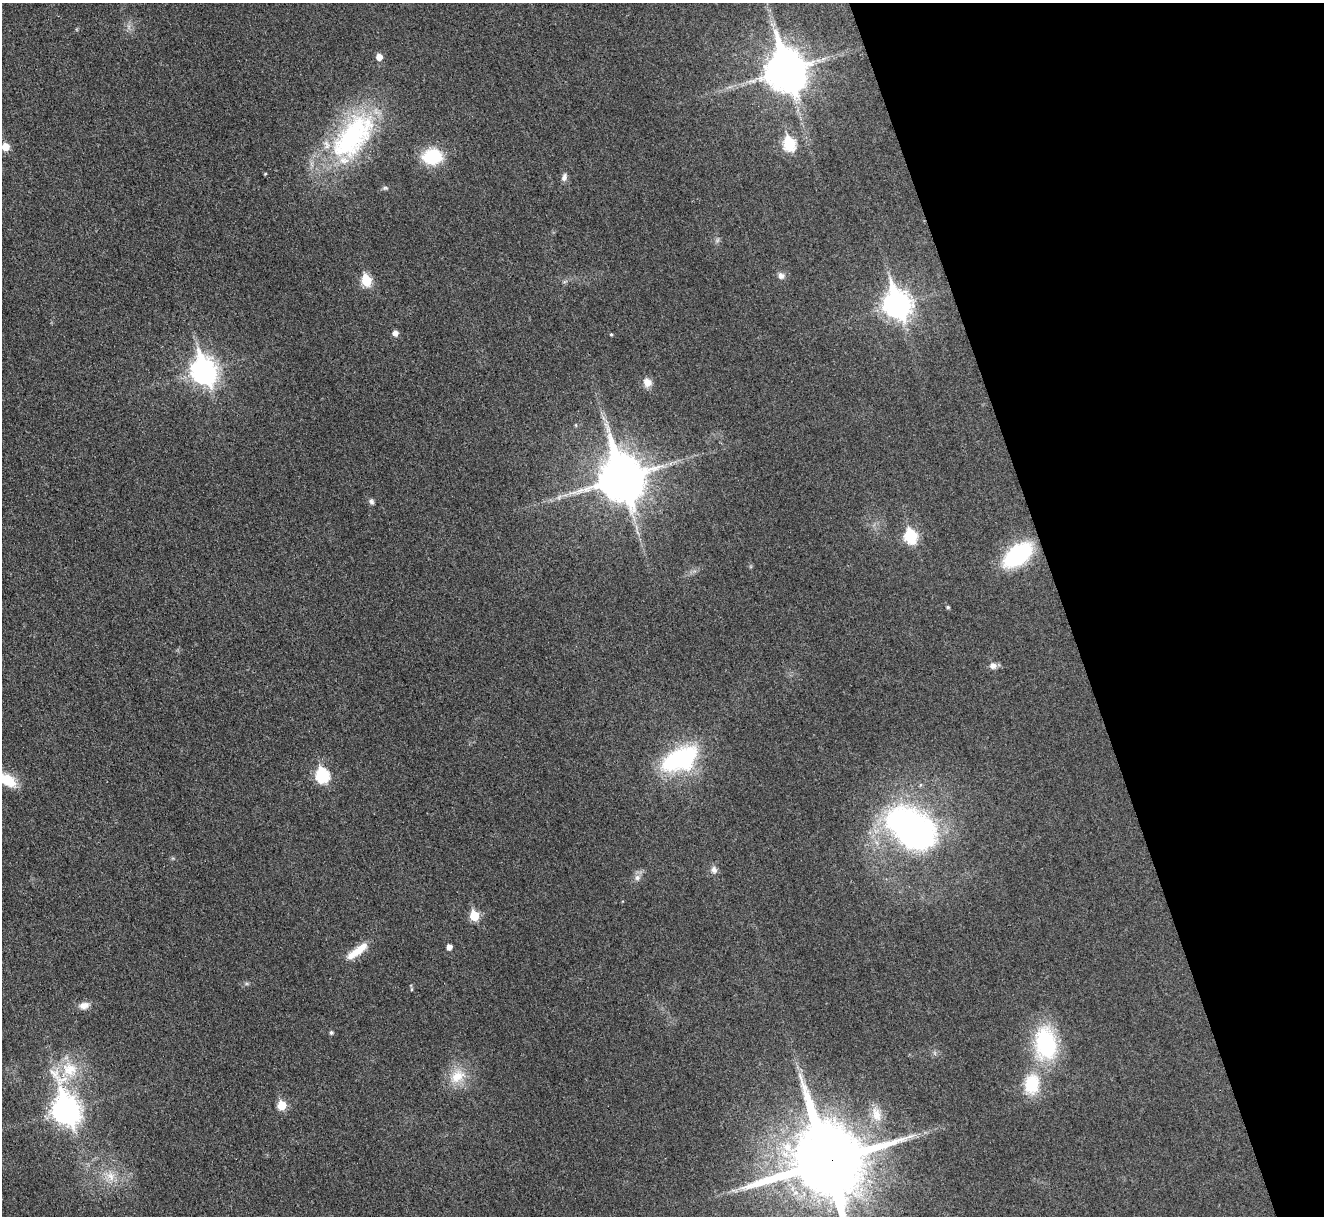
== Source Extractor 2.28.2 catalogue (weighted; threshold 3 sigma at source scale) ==
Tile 12 of 4 x 4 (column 4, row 3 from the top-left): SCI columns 3970-5291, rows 1369-2582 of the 5308 x 5290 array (HDU 1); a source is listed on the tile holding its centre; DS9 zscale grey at full resolution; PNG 1326 x 1218 px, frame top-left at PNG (2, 3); no overlay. Shown black and unused: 20% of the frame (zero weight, under 3 of 4 exposures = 1% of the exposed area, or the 3 px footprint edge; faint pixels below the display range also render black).
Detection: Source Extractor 2.28.2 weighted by HDU 2 'WHT'; one run over the whole footprint, this tile lists its part. Background 0.0693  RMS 0.0068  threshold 0.0307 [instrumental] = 3 sigma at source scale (4.5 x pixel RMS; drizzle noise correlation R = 1.50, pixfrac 1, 0.05/0.05 arcsec/px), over >= 5 px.
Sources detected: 49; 2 inside a brighter object's white glare — not listed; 1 inside a brighter listed object's ellipse — not listed separately; the other 46 listed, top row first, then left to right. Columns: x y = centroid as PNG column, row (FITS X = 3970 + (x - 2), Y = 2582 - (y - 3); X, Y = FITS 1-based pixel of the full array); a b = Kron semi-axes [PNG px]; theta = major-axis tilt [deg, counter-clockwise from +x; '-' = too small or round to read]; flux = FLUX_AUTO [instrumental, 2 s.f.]
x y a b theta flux
379 57 6 5 - 6
786 70 14 11 -73 2200
353 136 74 37 50 110
789 144 7 6 - 62
5 147 6 6 - 11
432 156 18 14 5 34
265 174 4 3 - 0.64
564 177 10 6 71 2.5
385 188 8 5 8 1.3
781 276 8 7 - 3.1
366 280 6 6 - 37
897 304 11 9 -72 670
395 333 5 5 - 4
611 334 4 4 - 0.69
204 371 11 9 -70 560
647 382 12 10 -53 5.5
606 424 8 3 -32 1.5
576 425 5 3 - 0.7
621 478 15 13 -73 3000
559 497 8 4 53 1.7
371 502 8 5 -64 1.7
911 536 7 6 - 69
1018 555 25 14 39 76
948 607 4 4 - 1
993 666 8 8 - 3.5
681 757 41 19 27 81
322 775 7 7 - 78
7 780 21 12 -33 17
911 829 61 37 -41 200
714 870 9 8 - 3.2
637 878 9 7 -79 2.9
474 916 6 5 - 27
449 947 5 4 - 4.1
358 951 32 8 37 13
411 989 6 4 -72 0.83
84 1005 12 8 12 4.9
331 1033 4 4 - 1.3
1046 1044 34 22 -82 72
70 1069 24 20 -18 25
457 1076 24 16 42 16
1032 1084 29 21 82 26
282 1105 6 6 - 22
66 1110 12 9 -71 710
876 1114 23 12 -76 11
826 1162 21 21 - 9400
110 1176 15 10 -61 8
Overlapping masked pixels (flux is a lower limit): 1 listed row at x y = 826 1162
Isophote crosses this tile's border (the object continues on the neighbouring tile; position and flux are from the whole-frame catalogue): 2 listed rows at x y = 7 780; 826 1162